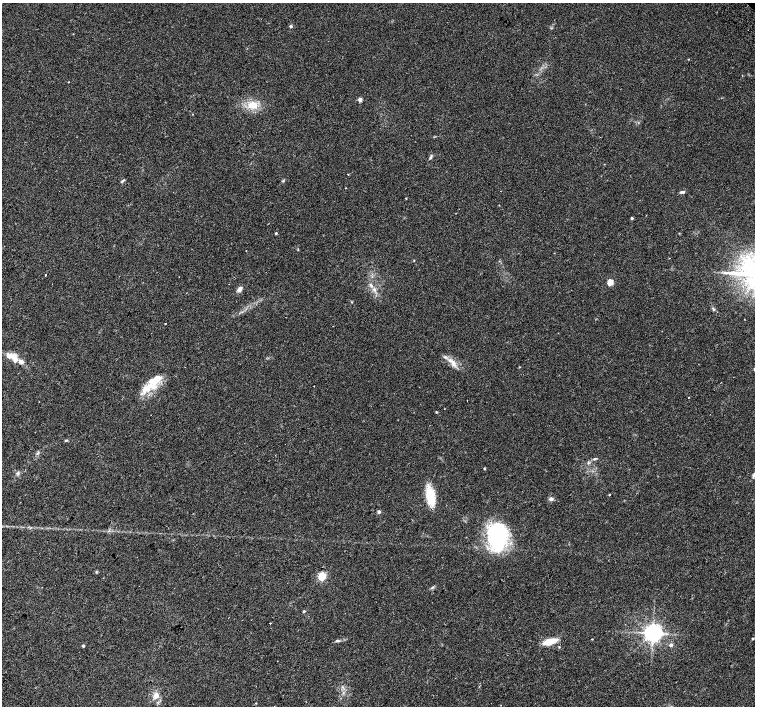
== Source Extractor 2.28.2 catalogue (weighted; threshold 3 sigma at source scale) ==
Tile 7 of 4 x 4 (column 3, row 2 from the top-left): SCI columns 3061-4566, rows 3080-4487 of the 6116 x 6093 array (HDU 1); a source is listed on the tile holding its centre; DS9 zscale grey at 2 x 2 block average (1 PNG px = mean of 2 x 2 image px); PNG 757 x 708 px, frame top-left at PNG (2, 3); no overlay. Shown black and unused: <1% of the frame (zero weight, under 2 of 3 exposures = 3% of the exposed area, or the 3 px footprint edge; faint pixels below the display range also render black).
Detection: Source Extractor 2.28.2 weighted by HDU 2 'WHT'; one run over the whole footprint, this tile lists its part. Background 0.05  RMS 0.0057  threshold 0.0257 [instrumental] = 3 sigma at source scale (4.5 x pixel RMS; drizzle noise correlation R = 1.50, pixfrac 1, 0.0396/0.0396 arcsec/px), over >= 5 px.
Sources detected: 56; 2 inside a brighter object's white glare — not listed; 7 inside a brighter listed object's ellipse — not listed separately; the other 47 listed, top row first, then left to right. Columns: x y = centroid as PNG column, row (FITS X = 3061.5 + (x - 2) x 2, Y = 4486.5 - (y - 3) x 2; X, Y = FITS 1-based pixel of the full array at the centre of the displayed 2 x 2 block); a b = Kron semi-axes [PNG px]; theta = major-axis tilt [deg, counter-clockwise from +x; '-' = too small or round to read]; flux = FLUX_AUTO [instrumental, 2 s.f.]
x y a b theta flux
291 26 2 2 - 3.4
360 100 2 2 - 11
252 105 11 9 3 19
192 114 2 2 - 1.9
431 157 6 3 72 2
348 174 2 2 - 0.66
122 181 6 3 43 1.8
283 181 4 2 - 1.3
682 192 6 3 6 2.6
406 198 2 2 - 0.64
632 218 3 3 - 1.9
276 233 3 2 - 1.9
414 260 3 2 - 0.61
46 275 2 2 - 2.4
610 282 3 3 - 36
371 285 9 3 -44 4.1
240 289 7 5 51 5.8
352 302 3 2 - 0.91
713 309 6 3 -48 2
165 324 2 2 - 0.85
13 357 13 8 -32 13
453 363 8 5 -71 6.6
148 387 20 9 31 24
688 398 2 2 - 0.94
436 412 3 2 - 1.2
66 440 4 3 - 1.6
594 459 4 3 - 1.7
484 468 2 2 - 1.5
18 473 5 4 - 2.7
754 475 7 3 69 2.8
609 494 3 2 - 0.68
431 496 19 9 -81 35
551 499 5 5 - 3.3
379 512 4 4 - 2.1
498 536 32 20 77 120
322 576 3 3 - 96
432 587 4 2 - 1.5
304 611 3 3 - 1.3
270 623 2 2 - 0.9
652 633 4 4 - 860
753 638 2 2 - 1.5
592 639 3 2 - 0.63
337 641 6 3 6 2.5
550 641 11 4 16 27
671 645 3 3 - 4.4
83 646 2 2 - 3.5
156 695 8 7 - 7.7
Diffuse or blended objects may show on this block-average render without a row.